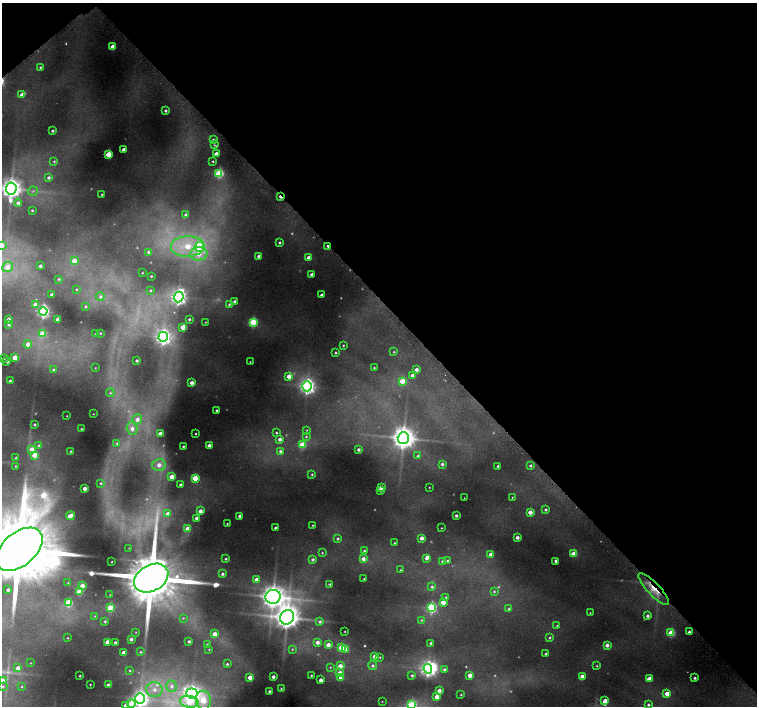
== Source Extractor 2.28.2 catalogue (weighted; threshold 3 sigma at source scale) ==
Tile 3 of 4 x 4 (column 3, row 1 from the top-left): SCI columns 3020-4528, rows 4382-5789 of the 6072 x 6030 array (HDU 1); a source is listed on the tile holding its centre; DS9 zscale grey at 2 x 2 block average (1 PNG px = mean of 2 x 2 image px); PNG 759 x 708 px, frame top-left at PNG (2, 3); each listed source drawn as its Kron ellipse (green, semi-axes under 4 px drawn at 4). Shown black and unused: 44% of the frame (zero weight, under 4 of 8 exposures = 2% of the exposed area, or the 3 px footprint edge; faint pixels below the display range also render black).
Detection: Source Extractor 2.28.2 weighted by HDU 2 'WHT'; one run over the whole footprint, this tile lists its part. Background 0.09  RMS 0.0094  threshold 0.0386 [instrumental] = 3 sigma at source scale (4.09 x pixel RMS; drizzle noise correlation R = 1.36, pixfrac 0.8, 0.0396/0.0396 arcsec/px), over >= 5 px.
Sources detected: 295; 36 too faint to see at this stretch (2 x 2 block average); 1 inside a brighter object's white glare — neither listed nor drawn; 1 coinciding with a brighter row at this scale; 5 inside a brighter listed object's ellipse — not listed separately; the other 252 listed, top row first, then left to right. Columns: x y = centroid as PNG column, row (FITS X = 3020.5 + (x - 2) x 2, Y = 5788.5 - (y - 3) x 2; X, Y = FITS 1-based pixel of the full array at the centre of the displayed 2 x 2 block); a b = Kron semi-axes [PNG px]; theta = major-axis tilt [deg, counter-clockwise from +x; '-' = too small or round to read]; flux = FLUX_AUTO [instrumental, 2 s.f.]
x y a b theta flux
113 47 3 3 - 47
40 67 3 3 - 3.3
22 95 3 3 - 9.7
165 111 2 2 - 5.4
52 131 2 2 - 5.1
214 139 2 2 - 3.1
214 145 3 3 - 2.1
124 150 3 3 - 14
108 154 3 3 - 84
216 154 3 3 - 17
54 161 3 3 - 3.7
213 161 2 2 - 2.7
219 173 4 3 - 200
49 178 3 3 - 7.7
11 188 6 5 - 2400
33 191 5 4 - 5.8
102 195 2 2 - 2.8
280 197 4 2 - 13
18 203 4 4 - 12
32 210 2 2 - 3.7
186 215 3 3 - 8
280 243 3 2 - 4.1
2 245 3 3 - 16
187 246 17 10 2 89
328 246 4 2 - 17
199 247 5 4 - 340
148 252 3 3 - 5.1
199 254 9 6 7 27
259 256 3 3 - 14
309 258 3 3 - 25
74 261 4 4 - 30
40 266 2 2 - 8.7
7 267 5 5 - 23
142 273 2 2 - 1.4
312 274 3 2 - 15
151 276 2 2 - 2.8
59 279 3 3 - 3.6
76 289 3 2 - 1.8
151 290 2 2 - 2.4
52 294 2 2 - 10
322 295 3 2 - 7.4
100 297 4 4 - 5.5
179 297 5 4 - 1000
235 301 3 2 - 6.7
35 304 3 3 - 16
229 304 3 3 - 3.9
86 307 2 2 - 2.7
43 311 4 4 - 560
8 319 3 3 - 17
57 319 2 2 - 12
189 319 2 2 - 4.7
205 322 2 2 - 1.5
253 322 3 3 - 160
9 325 3 3 - 4.9
183 327 3 3 - 56
100 333 2 2 - 2.1
42 334 3 3 - 70
96 334 2 2 - 3.1
163 337 5 5 - 810
28 344 4 4 - 21
343 345 2 2 - 2.5
394 352 3 3 - 2.6
335 353 2 2 - 2.4
15 357 3 3 - 47
4 358 2 2 - 4.1
7 361 2 2 - 9.1
137 361 2 2 - 5.4
250 362 2 2 - 1.6
95 368 2 2 - 0.93
374 368 2 2 - 2.3
416 369 3 2 - 12
53 370 3 3 - 4.6
413 375 3 3 - 26
289 376 4 3 - 25
10 381 2 2 - 6.6
402 381 3 3 - 53
192 383 3 3 - 16
307 386 5 5 - 960
110 393 4 3 - 3.1
216 410 2 2 - 4.7
93 414 2 2 - 1.1
67 416 2 2 - 1.5
137 419 5 4 - 15
35 424 2 2 - 3.7
81 429 2 2 - 2.5
132 429 6 5 - 16
307 430 3 3 - 1.9
276 433 3 2 - 3
160 434 3 3 - 26
196 434 2 2 - 2.2
306 436 4 3 - 3.9
403 438 6 6 - 2900
280 439 3 3 - 12
117 443 4 3 - 3.4
39 445 4 4 - 3.9
209 445 3 2 - 11
302 445 3 3 - 97
183 446 2 2 - 3.8
32 449 4 4 - 18
358 450 2 2 - 8.2
71 451 2 2 - 2.5
280 451 4 3 - 7.7
34 455 3 3 - 47
418 456 3 3 - 5.5
16 458 2 2 - 3.7
442 464 3 2 - 7.7
159 465 7 6 - 22
530 465 3 3 - 4.7
15 466 2 2 - 1.6
498 466 2 2 - 6.7
312 475 3 3 - 3.6
172 477 3 3 - 44
195 478 3 3 - 57
101 483 3 3 - 3.6
180 485 2 2 - 7.8
381 487 3 3 - 15
429 487 2 2 - 1.4
85 488 3 2 - 18
381 491 2 2 - 7.1
512 497 2 2 - 1.7
464 498 2 2 - 0.91
546 510 2 2 - 3.9
200 511 3 3 - 17
530 512 3 3 - 24
168 514 3 3 - 25
70 516 4 3 - 38
240 516 3 2 - 9.4
456 516 2 2 - 6.4
196 518 2 2 - 10
227 524 2 2 - 2.3
313 525 2 2 - 2
275 528 2 2 - 7.6
441 528 2 2 - 1.5
188 529 3 3 - 31
517 537 2 2 - 12
421 538 3 3 - 16
338 539 3 3 - 4.7
395 543 2 2 - 2.9
129 548 2 2 - 1
19 549 27 16 40 50000
364 551 3 3 - 5.1
322 553 3 3 - 2.6
491 554 3 3 - 20
573 554 3 3 - 57
426 558 4 3 - 9.3
226 559 3 2 - 4.3
313 559 3 3 - 7.2
363 559 4 4 - 16
443 561 3 3 - 5.6
448 561 3 3 - 5.2
556 561 3 2 - 10
112 562 2 2 - 1.4
401 570 3 3 - 3.2
222 574 3 3 - 7.1
151 578 18 13 30 27000
257 579 3 3 - 23
364 579 2 2 - 2.2
68 583 3 3 - 1.7
330 584 3 2 - 4.1
82 586 4 3 - 22
432 587 3 3 - 5.8
654 589 21 6 -47 43
8 590 2 2 - 8.4
494 591 4 4 - 4.8
79 592 3 3 - 92
110 595 3 2 - 1.8
273 597 7 7 - 2900
446 598 3 3 - 5.9
443 602 3 3 - 38
68 603 4 3 - 160
110 608 3 3 - 120
431 608 4 4 - 350
509 609 3 3 - 5.2
590 613 2 2 - 1.8
95 616 3 3 - 2.4
647 616 3 3 - 9.3
287 617 7 6 - 3400
183 618 4 3 - 3
421 620 4 3 - 3.4
105 621 3 3 - 4.5
320 622 4 3 - 6.5
557 626 3 3 - 2.2
345 631 2 2 - 1.6
136 632 2 2 - 1.4
689 632 2 2 - 7.7
671 633 3 3 - 110
215 634 3 3 - 22
68 638 2 2 - 1.8
549 638 3 3 - 3.8
131 639 2 2 - 9.1
189 641 2 2 - 6.7
107 642 3 3 - 28
115 642 2 2 - 6.5
317 642 3 3 - 14
431 643 2 2 - 5.5
207 645 3 2 - 5.8
328 645 3 3 - 22
607 645 3 3 - 13
341 647 3 3 - 55
292 649 3 3 - 2.7
346 649 3 3 - 28
209 650 2 2 - 1.6
141 652 3 3 - 3.4
124 653 3 3 - 27
546 654 2 2 - 5.4
374 656 3 3 - 23
380 657 3 3 - 2.4
31 663 2 2 - 1.3
227 664 3 2 - 4.3
340 666 3 3 - 26
373 666 4 4 - 7.4
597 666 3 3 - 2.5
330 667 4 3 - 2.7
18 668 3 3 - 18
428 669 5 4 - 900
444 669 4 4 - 7.6
130 671 3 2 - 2.7
340 673 3 3 - 19
311 675 2 2 - 2.5
412 675 3 3 - 5.3
470 675 3 3 - 26
80 676 2 2 - 3.5
582 676 4 3 - 25
250 677 3 3 - 26
273 677 2 2 - 13
341 678 3 3 - 24
695 678 2 2 - 5.7
649 679 3 3 - 30
2 680 3 3 - 13
321 680 3 3 - 18
90 684 2 2 - 1.8
108 685 2 2 - 9.1
172 686 5 5 - 9.7
3 687 3 3 - 2.3
22 687 3 2 - 1.9
154 689 8 7 - 21
281 689 3 2 - 2.7
439 690 3 3 - 17
269 691 2 2 - 5.9
192 693 6 5 - 1100
667 694 3 3 - 31
461 695 2 2 - 2.4
437 697 3 3 - 24
140 699 5 5 - 1300
203 700 9 7 -80 91
382 701 2 2 - 1.2
605 701 3 2 - 26
189 702 9 6 -10 72
131 704 4 4 - 110
412 705 4 4 - 210
648 705 3 3 - 4.9
126 706 3 3 - 28
Overlapping masked pixels (flux is a lower limit): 3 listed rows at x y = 280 197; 328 246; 654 589
Isophote crosses this tile's border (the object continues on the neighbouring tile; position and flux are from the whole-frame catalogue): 9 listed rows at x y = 11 188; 2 245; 19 549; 2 680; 140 699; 189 702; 131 704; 412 705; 126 706